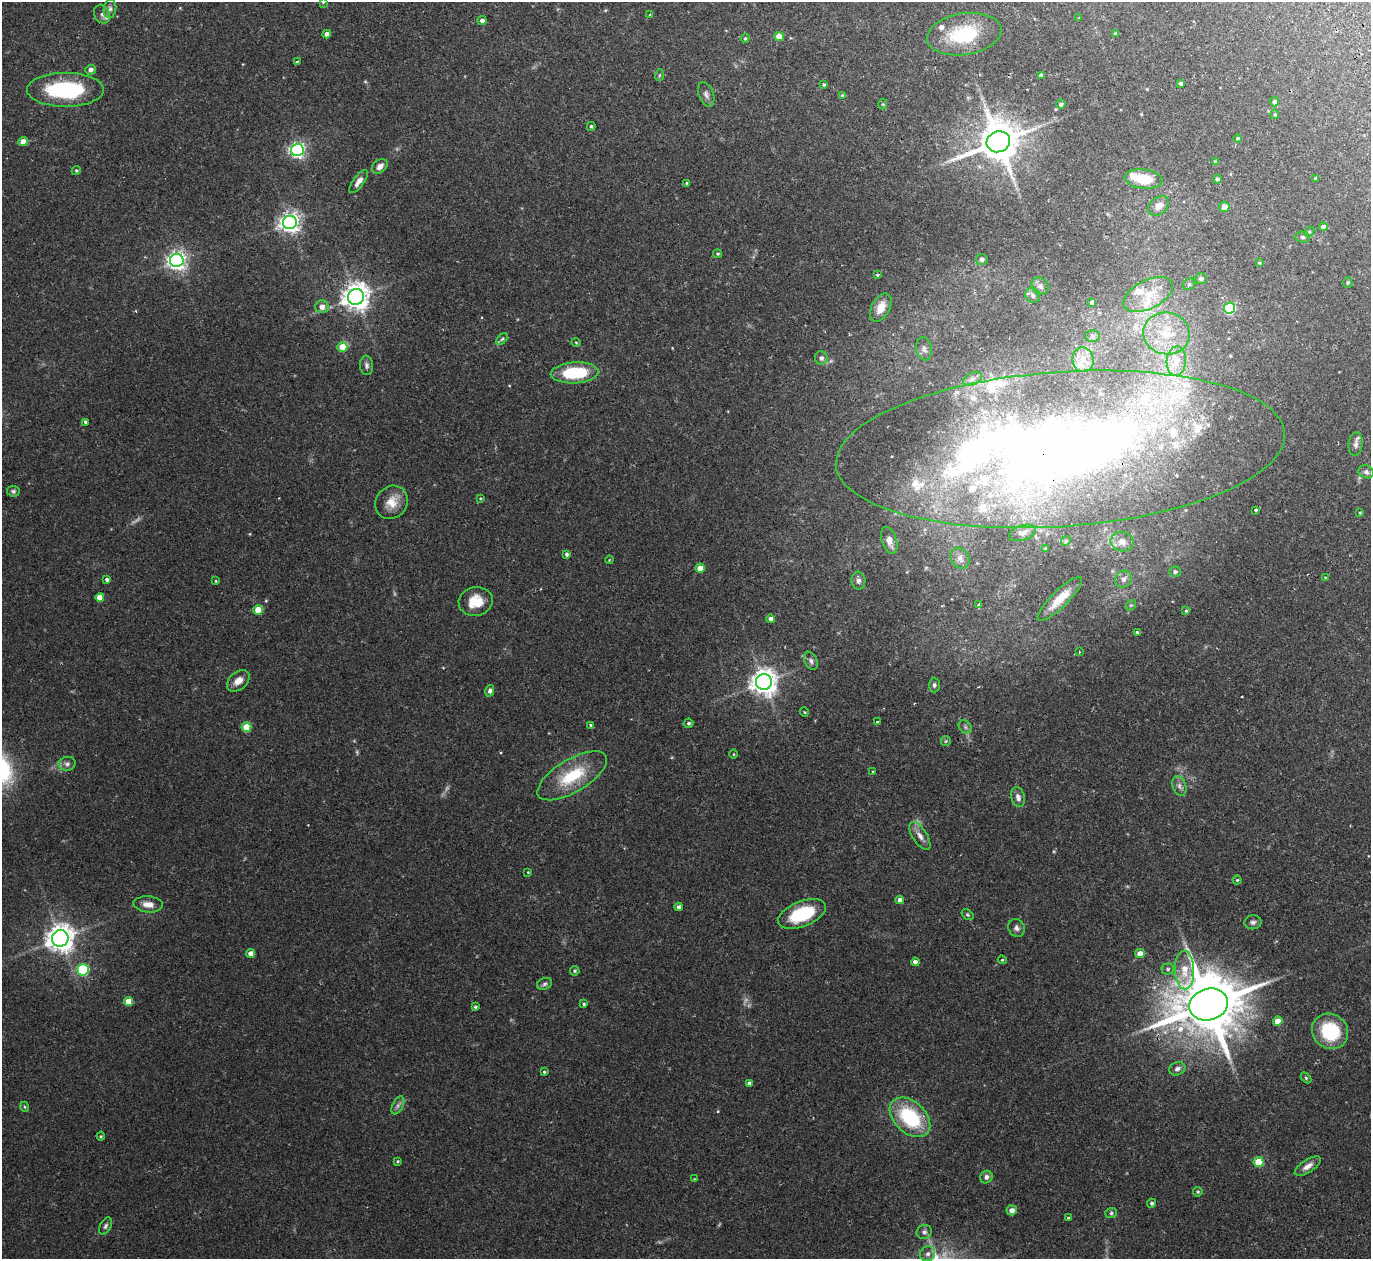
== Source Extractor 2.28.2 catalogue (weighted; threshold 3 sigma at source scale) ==
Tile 10 of 4 x 4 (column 2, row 3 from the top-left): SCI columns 1425-2793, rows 1438-2694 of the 5588 x 5513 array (HDU 1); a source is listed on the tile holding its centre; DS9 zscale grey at full resolution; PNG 1373 x 1261 px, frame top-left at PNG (2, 2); each listed source drawn as its Kron ellipse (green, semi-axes under 4 px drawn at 4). Shown black and unused: <1% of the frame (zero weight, under 2 of 3 exposures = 3% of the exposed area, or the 3 px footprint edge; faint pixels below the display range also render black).
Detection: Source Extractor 2.28.2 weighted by HDU 2 'WHT'; one run over the whole footprint, this tile lists its part. Background 0.0576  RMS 0.005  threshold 0.0227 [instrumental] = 3 sigma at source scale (4.5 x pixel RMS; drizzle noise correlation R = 1.50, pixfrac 1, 0.05/0.05 arcsec/px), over >= 5 px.
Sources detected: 196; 5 too faint to see at this stretch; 1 inside a brighter object's white glare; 1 cosmic-ray / hot-pixel residue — neither listed nor drawn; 19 inside a brighter listed object's ellipse — not listed separately; the other 170 listed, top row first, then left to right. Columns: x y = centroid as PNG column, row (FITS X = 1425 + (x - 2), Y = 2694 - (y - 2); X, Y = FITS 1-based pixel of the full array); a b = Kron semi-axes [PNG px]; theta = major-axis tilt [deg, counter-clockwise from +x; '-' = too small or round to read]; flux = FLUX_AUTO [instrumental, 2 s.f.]
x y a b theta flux
323 2 4 3 - 0.45
110 9 9 6 80 1.7
102 14 10 7 -59 2.1
650 15 4 3 - 0.49
1079 18 4 4 - 0.37
482 21 4 4 - 1.8
327 34 4 4 - 2
964 34 37 21 9 29
1115 34 4 4 - 0.75
779 36 5 4 - 6.4
745 38 5 4 - 0.61
297 61 3 2 - 0.42
90 70 5 5 - 2.1
660 75 6 4 70 0.62
1041 76 4 4 - 2.4
1181 83 4 3 - 1.2
824 84 3 3 - 0.69
65 90 38 17 0 47
706 94 13 7 -70 2.1
842 95 4 3 - 0.52
1275 102 4 4 - 1.9
883 104 5 3 - 0.5
1061 104 4 4 - 1.2
1275 114 5 4 - 0.63
591 126 4 3 - 0.8
1238 138 4 4 - 0.78
23 142 5 4 - 6.1
998 142 12 10 22 1900
297 150 6 6 - 140
1215 162 4 3 - 1.2
380 166 8 6 41 2.9
76 170 5 4 - 0.63
1315 178 4 3 - 0.53
1144 179 19 9 -7 14
1217 179 4 4 - 1.2
359 182 14 5 53 2.7
687 183 3 3 - 0.92
1159 206 11 8 41 3.7
1224 207 5 5 - 3.4
290 222 7 6 - 280
1323 227 4 4 - 1.9
1309 232 6 4 46 0.77
1302 237 7 5 -1 1.2
718 254 4 3 - 0.6
982 259 6 5 - 1.4
177 260 7 6 - 250
1259 263 3 3 - 0.41
877 275 3 3 - 0.65
1201 278 6 5 - 1.4
1348 282 5 4 - 0.7
1189 284 6 5 - 0.98
1040 286 9 8 - 2.1
1148 294 27 14 27 13
1033 295 8 7 - 1.7
356 297 8 8 - 580
1092 302 4 4 - 1.5
322 307 6 6 - 3.4
881 308 15 9 62 5.9
1229 308 5 5 - 61
1166 333 23 21 -11 17
1092 336 7 6 - 1.1
502 339 7 4 45 0.88
576 342 5 3 - 0.43
342 347 5 4 - 10
924 349 11 8 -80 2.2
821 358 6 6 - 1.6
1083 360 12 10 -84 4.8
1176 361 15 9 86 5.5
367 365 10 6 -84 1.6
575 373 24 10 4 26
973 379 10 6 28 2.1
85 422 3 3 - 1.6
1356 444 12 7 84 2
1060 449 225 77 4 510
1366 472 8 6 -26 1.4
13 491 6 5 - 1
481 498 3 2 - 0.61
391 502 17 15 52 7.8
1256 510 4 3 - 0.62
1360 513 4 3 - 0.52
1022 533 14 7 18 2.4
889 540 14 7 -71 4.1
1066 541 5 4 - 0.63
1122 542 11 9 -10 3.9
1045 549 3 3 - 0.79
567 554 4 4 - 0.88
960 558 11 9 -60 2.8
609 560 4 3 - 0.39
700 568 4 4 - 7.4
1175 572 6 5 - 1.3
1325 577 4 2 - 0.35
107 579 4 4 - 1.2
1124 579 9 7 53 2
216 581 3 3 - 0.42
858 581 9 7 -86 1.6
100 597 4 4 - 6.1
1060 599 30 8 45 10
476 601 17 14 12 11
979 605 3 3 - 0.53
1131 605 6 4 41 0.7
258 610 5 4 - 11
1186 611 4 3 - 1
771 619 4 4 - 2
1137 632 4 3 - 3.1
1080 652 3 2 - 0.35
811 661 9 6 -66 1.6
238 681 13 8 41 4.2
764 682 8 8 - 520
934 685 7 5 89 1.1
490 691 6 4 76 1.3
804 712 5 3 - 0.52
877 722 3 3 - 1.5
688 723 5 4 - 0.94
590 725 3 3 - 0.86
246 727 5 4 - 13
965 727 7 5 -47 1.2
946 741 5 5 - 0.66
734 754 5 3 - 0.47
67 764 8 7 - 1.9
873 772 4 3 - 0.42
572 776 39 16 31 23
1179 786 10 6 -72 2.1
1018 797 10 6 -74 2
920 836 16 7 -58 3.3
528 872 3 3 - 0.39
1237 880 4 4 - 0.65
900 900 4 4 - 2.8
148 904 15 8 -5 4
679 907 4 4 - 2.2
802 914 25 12 22 27
967 915 6 4 -34 0.7
1253 922 8 7 - 1.5
1016 928 9 8 - 1.8
60 938 8 8 - 590
251 953 4 4 - 4.5
1140 954 5 4 - 6.3
1002 960 4 4 - 0.52
915 962 4 4 - 2.3
1168 969 6 5 - 1
83 970 6 5 - 44
1184 970 19 9 -89 8.3
575 971 5 5 - 0.73
544 984 8 5 19 1.2
128 1001 5 4 - 8.1
584 1004 4 4 - 0.66
1209 1004 20 16 16 4400
475 1007 4 3 - 0.72
1278 1021 5 4 - 6.3
1330 1031 19 17 -38 26
1177 1069 8 6 21 1.8
544 1072 3 3 - 0.61
1306 1078 6 4 -46 0.6
749 1083 4 4 - 1.4
398 1105 10 5 63 1.6
25 1107 5 3 - 0.48
910 1117 24 15 -43 36
101 1136 4 4 - 0.55
397 1161 4 3 - 0.49
1259 1162 5 5 - 18
1308 1166 15 6 33 3.1
986 1177 6 6 - 1.9
694 1179 4 3 - 0.41
1198 1192 5 5 - 0.73
1152 1203 4 4 - 1
1012 1210 5 5 - 2.7
1111 1213 6 5 - 0.95
1068 1218 4 4 - 0.53
105 1226 9 5 63 1.3
924 1232 7 7 - 1.6
928 1254 8 7 - 1.9
Overlapping masked pixels (flux is a lower limit): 2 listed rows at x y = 1060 449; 1209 1004
Isophote crosses this tile's border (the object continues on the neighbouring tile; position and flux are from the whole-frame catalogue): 1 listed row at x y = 323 2